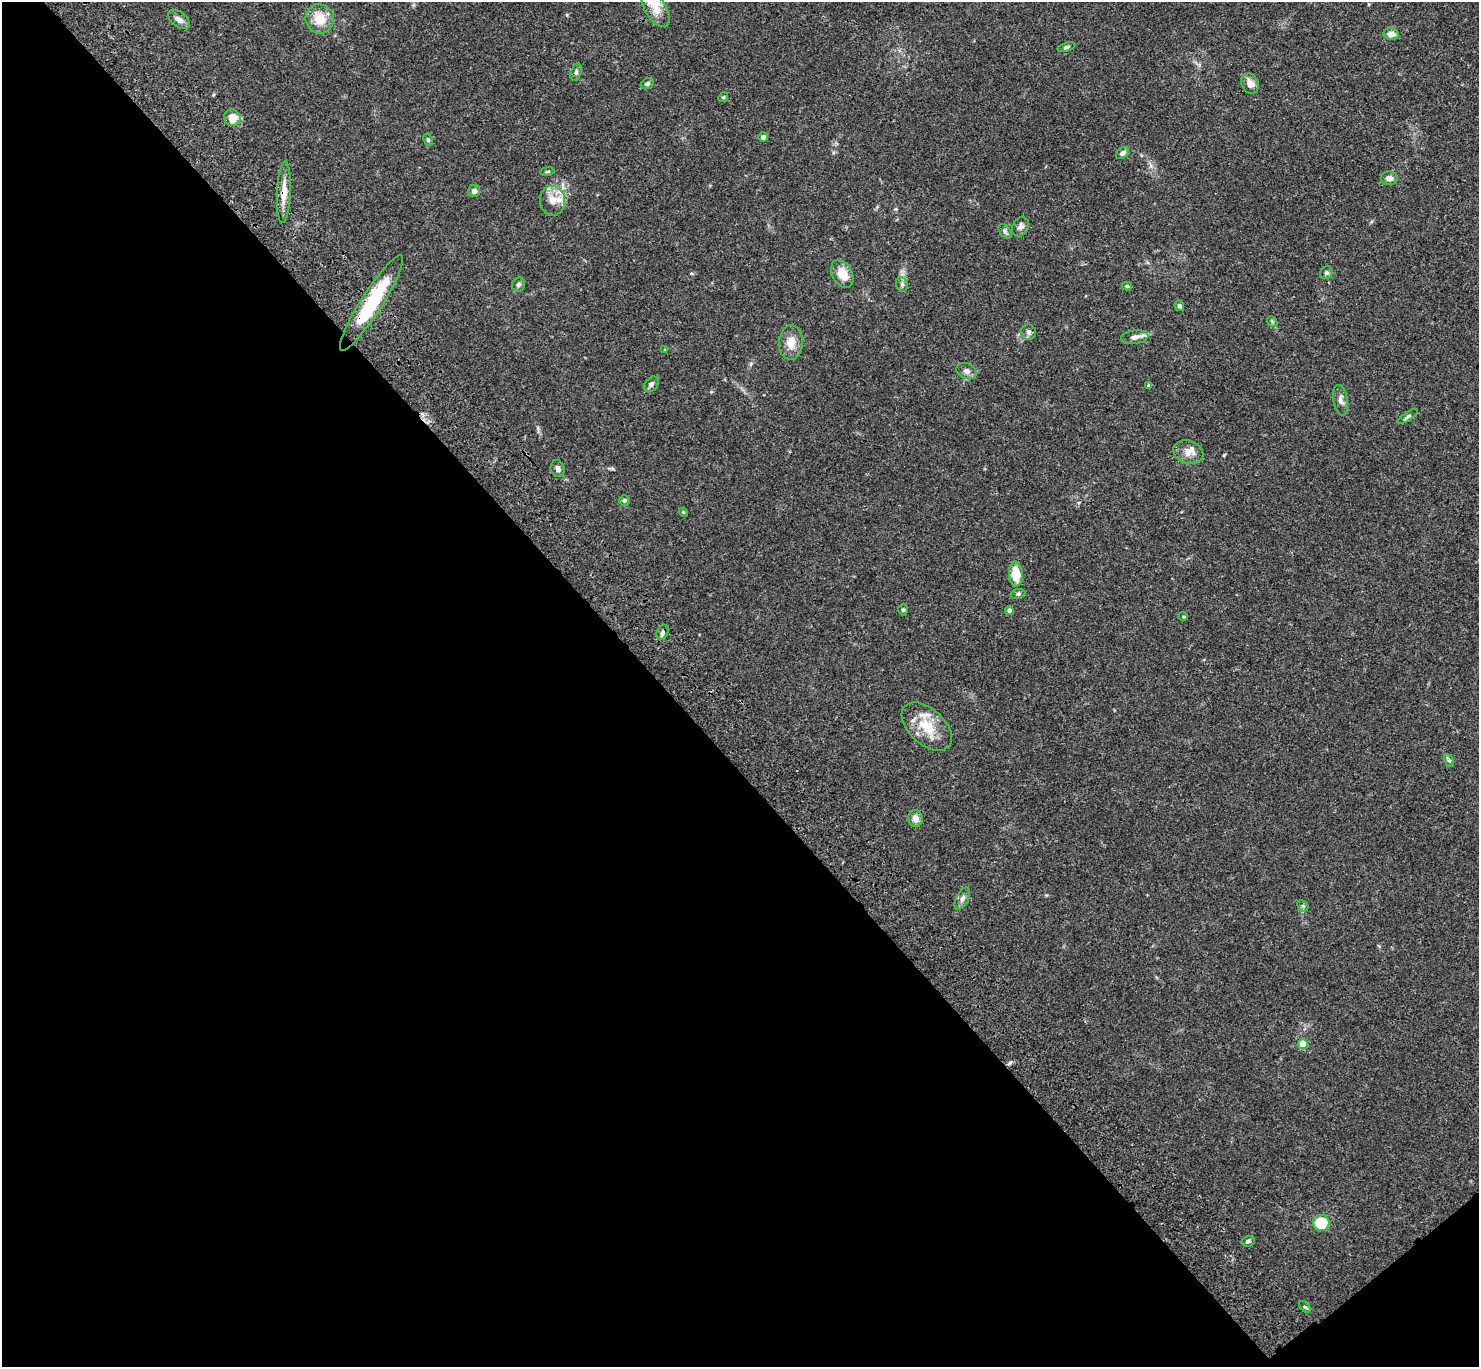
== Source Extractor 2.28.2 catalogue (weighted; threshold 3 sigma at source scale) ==
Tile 14 of 4 x 4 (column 2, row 4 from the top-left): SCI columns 1576-3052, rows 244-1608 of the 6107 x 6088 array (HDU 1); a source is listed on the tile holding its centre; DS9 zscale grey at full resolution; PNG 1481 x 1369 px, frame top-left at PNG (2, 2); each listed source drawn as its Kron ellipse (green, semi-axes under 4 px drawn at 4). Shown black and unused: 46% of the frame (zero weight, under 3 of 4 exposures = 6% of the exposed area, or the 3 px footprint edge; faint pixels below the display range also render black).
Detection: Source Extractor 2.28.2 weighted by HDU 2 'WHT'; one run over the whole footprint, this tile lists its part. Background 0.0643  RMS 0.0058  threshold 0.0261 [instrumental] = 3 sigma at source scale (4.5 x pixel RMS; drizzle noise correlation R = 1.50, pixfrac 1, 0.05/0.05 arcsec/px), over >= 5 px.
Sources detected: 57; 1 inside a brighter listed object's ellipse — not listed separately; the other 56 listed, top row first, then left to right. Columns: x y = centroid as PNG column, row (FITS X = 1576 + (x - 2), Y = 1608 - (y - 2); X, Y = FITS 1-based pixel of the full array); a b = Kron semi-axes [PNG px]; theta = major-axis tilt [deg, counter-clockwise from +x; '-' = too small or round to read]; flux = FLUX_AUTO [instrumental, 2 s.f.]
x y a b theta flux
656 9 21 10 -59 7.9
179 19 12 7 -39 2.8
320 19 15 14 - 11
1391 34 7 6 - 4
1066 47 9 4 18 1.1
576 72 9 5 75 1.4
647 84 7 5 32 1.2
1250 84 10 8 -59 4.2
723 97 5 4 - 0.7
232 118 8 8 - 8.4
763 137 5 4 - 2
428 140 6 4 -63 0.85
1122 153 7 5 40 1.7
547 171 7 3 9 0.72
1389 178 8 6 5 2.5
474 191 6 6 - 1.9
284 192 31 7 87 7
552 201 15 12 -80 6.6
1020 227 10 8 58 2.4
1005 231 8 5 -55 1.3
1326 273 6 6 - 1.2
842 274 15 10 -62 8.7
902 284 7 5 -70 1.4
518 285 7 6 - 1.7
1127 286 5 4 - 0.76
371 303 56 10 57 36
1179 306 5 4 - 1.5
1272 321 6 4 -45 0.74
1028 332 8 7 - 1.8
1135 337 14 6 7 3
791 343 17 12 86 7.2
665 350 4 3 - 0.65
966 371 10 7 -27 2.5
651 384 9 6 46 1.6
1149 386 4 4 - 1.7
1340 400 15 7 -80 3.1
1408 416 12 4 33 1.3
1188 452 15 11 -17 5.5
558 469 9 6 -73 2.1
624 500 5 5 - 1.2
683 512 5 4 - 0.55
1016 574 12 7 -87 12
1018 594 7 5 10 1.2
903 610 6 4 89 0.89
1009 610 4 4 - 2.3
1183 616 4 3 - 0.49
662 632 8 5 66 1.7
927 726 30 17 -42 17
1449 760 7 4 -61 1
915 818 8 7 - 4
962 898 12 6 62 2.4
1303 906 6 4 -44 0.94
1303 1044 5 5 - 14
1321 1223 8 8 - 21
1248 1241 7 5 12 1.1
1305 1307 7 4 -44 0.87
Overlapping masked pixels (flux is a lower limit): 2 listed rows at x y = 284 192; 371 303